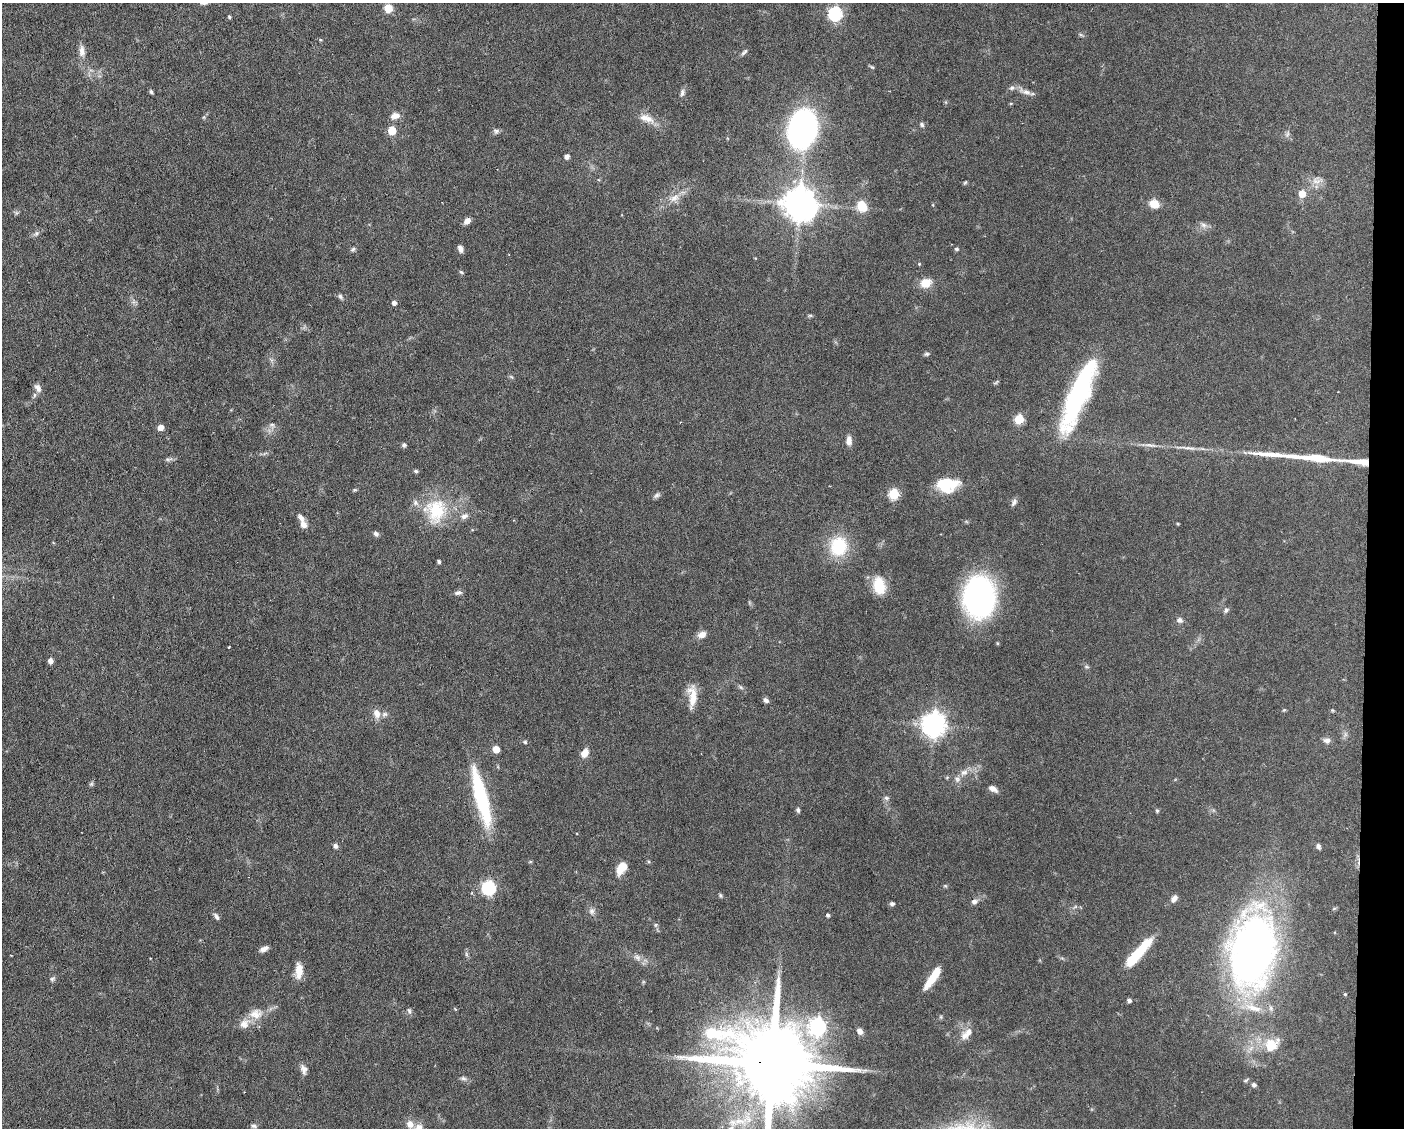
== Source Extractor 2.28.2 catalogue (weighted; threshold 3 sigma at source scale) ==
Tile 9 of 3 x 4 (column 3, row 3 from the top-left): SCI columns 2914-4315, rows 1127-2252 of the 4529 x 4503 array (HDU 1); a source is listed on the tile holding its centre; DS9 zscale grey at full resolution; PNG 1406 x 1130 px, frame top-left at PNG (2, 3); no overlay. Shown black and unused: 3% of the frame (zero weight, under 3 of 6 exposures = <1% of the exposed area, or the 3 px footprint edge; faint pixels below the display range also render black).
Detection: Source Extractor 2.28.2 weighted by HDU 2 'WHT'; one run over the whole footprint, this tile lists its part. Background 0.0625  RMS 0.0034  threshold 0.0138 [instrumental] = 3 sigma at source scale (4.09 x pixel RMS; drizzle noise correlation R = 1.36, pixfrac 0.8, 0.05/0.05 arcsec/px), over >= 5 px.
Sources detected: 142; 1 inside a brighter object's white glare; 2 long thin detections or spike segments (spike, bleed or trail) — not listed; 9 inside a brighter listed object's ellipse — not listed separately; the other 130 listed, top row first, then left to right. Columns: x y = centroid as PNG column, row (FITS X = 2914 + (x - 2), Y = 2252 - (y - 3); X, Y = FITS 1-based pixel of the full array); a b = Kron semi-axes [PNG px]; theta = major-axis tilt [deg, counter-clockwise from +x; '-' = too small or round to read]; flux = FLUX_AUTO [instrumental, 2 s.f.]
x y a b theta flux
388 8 8 8 - 3.5
835 14 6 6 - 49
229 17 4 3 - 0.48
1081 35 6 4 -19 0.44
321 40 4 4 - 0.3
82 51 17 8 -88 2.1
744 52 11 5 44 0.76
872 67 6 4 -43 0.42
151 92 6 4 -71 0.52
1025 92 19 6 -16 2
682 93 11 5 81 0.92
395 116 11 8 10 2.1
648 119 17 11 -14 3.1
922 125 6 5 - 0.65
803 128 23 15 75 190
392 131 5 5 - 8.2
496 131 8 7 - 0.83
1288 134 9 4 81 0.71
567 156 5 4 - 1.3
1317 181 17 8 5 2.3
965 182 5 4 - 0.35
1302 194 6 6 - 4.9
674 198 15 9 34 2.9
800 204 11 10 - 580
1154 204 10 8 -21 4.1
862 206 9 8 - 7.7
467 221 8 6 45 1.7
1203 225 9 6 -27 1.2
36 233 7 6 - 0.76
353 249 7 5 31 0.61
460 249 9 5 -69 1.1
957 249 5 4 - 0.53
919 264 5 4 - 0.34
461 272 6 4 -36 0.42
926 283 11 9 19 5
340 296 7 5 -58 0.66
394 303 5 5 - 1
810 315 6 4 1 0.42
927 354 7 5 3 0.58
38 388 13 7 -59 1.4
1078 395 72 16 67 52
1019 419 5 5 - 15
272 424 7 4 -1 0.6
161 427 5 5 - 2.8
849 441 12 7 -90 1.8
404 445 6 6 - 0.59
1150 445 20 4 -5 1.6
1188 448 28 4 -7 2.2
168 459 12 3 9 0.76
1360 462 25 5 -5 9.2
416 471 5 4 - 0.51
947 484 24 15 2 11
354 490 6 4 11 0.37
894 494 6 5 - 21
656 495 9 6 39 0.79
1014 502 11 6 59 1
436 511 36 24 82 15
464 516 9 7 21 1.4
1178 524 4 3 - 0.32
303 525 10 8 -50 1.9
376 534 8 5 -40 0.82
838 546 26 23 79 13
439 561 4 4 - 0.59
879 586 21 14 -77 7.3
458 593 10 5 10 0.92
979 597 37 28 89 72
1226 610 7 6 - 0.75
1179 620 8 6 -18 1.1
702 635 11 8 25 1.9
997 643 5 3 - 0.3
229 647 3 3 - 0.48
50 661 6 5 - 1.4
1086 666 6 4 -20 0.45
741 687 7 4 -45 0.58
692 696 30 9 -90 5.1
766 700 7 5 -44 1
1284 710 5 4 - 0.34
1332 710 5 3 - 0.28
377 713 12 9 -71 2.4
933 725 9 8 - 210
1327 740 9 7 -5 1.2
525 742 5 5 - 0.43
496 749 5 5 - 5.1
584 753 10 7 59 2.8
964 772 12 8 22 2
91 784 6 5 - 0.51
993 789 11 6 -31 1.6
481 797 62 12 -76 28
886 798 7 5 -21 0.7
798 810 6 5 - 0.58
1157 811 6 4 -69 0.42
335 846 7 5 -71 0.81
1318 846 7 5 -72 0.82
621 868 15 9 57 4.3
945 886 5 4 - 0.4
489 888 6 6 - 49
720 895 6 4 -72 0.43
1174 898 8 6 50 1.6
974 902 8 6 17 1.2
892 904 5 5 - 0.69
591 911 8 7 - 1.1
828 915 4 4 - 0.65
216 917 10 5 -62 0.81
655 925 6 4 71 0.43
264 949 11 5 24 1.4
1253 951 60 35 80 210
1137 953 22 12 43 7.2
466 954 7 4 -72 0.54
637 957 10 7 -25 1.4
299 971 18 8 88 4
933 977 26 7 56 7.5
52 979 7 5 26 0.62
1345 994 4 4 - 0.33
1129 1000 5 4 - 0.87
409 1011 8 5 -76 0.69
255 1014 18 14 -3 4.1
941 1017 6 4 -72 0.38
818 1027 8 7 - 92
860 1031 8 7 - 1.3
967 1034 20 9 48 3.2
1271 1045 22 16 41 7.1
772 1064 27 19 -11 5700
304 1069 13 8 -71 1.5
865 1070 7 4 19 0.7
463 1078 9 5 -7 0.83
1246 1080 8 4 27 0.47
1254 1085 5 5 - 0.91
740 1121 28 10 1 7.1
410 1124 10 9 - 2.5
254 1126 7 6 - 0.75
Overlapping masked pixels (flux is a lower limit): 2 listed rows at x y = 1360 462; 772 1064
Isophote crosses this tile's border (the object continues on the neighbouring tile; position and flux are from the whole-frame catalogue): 2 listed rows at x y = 772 1064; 740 1121